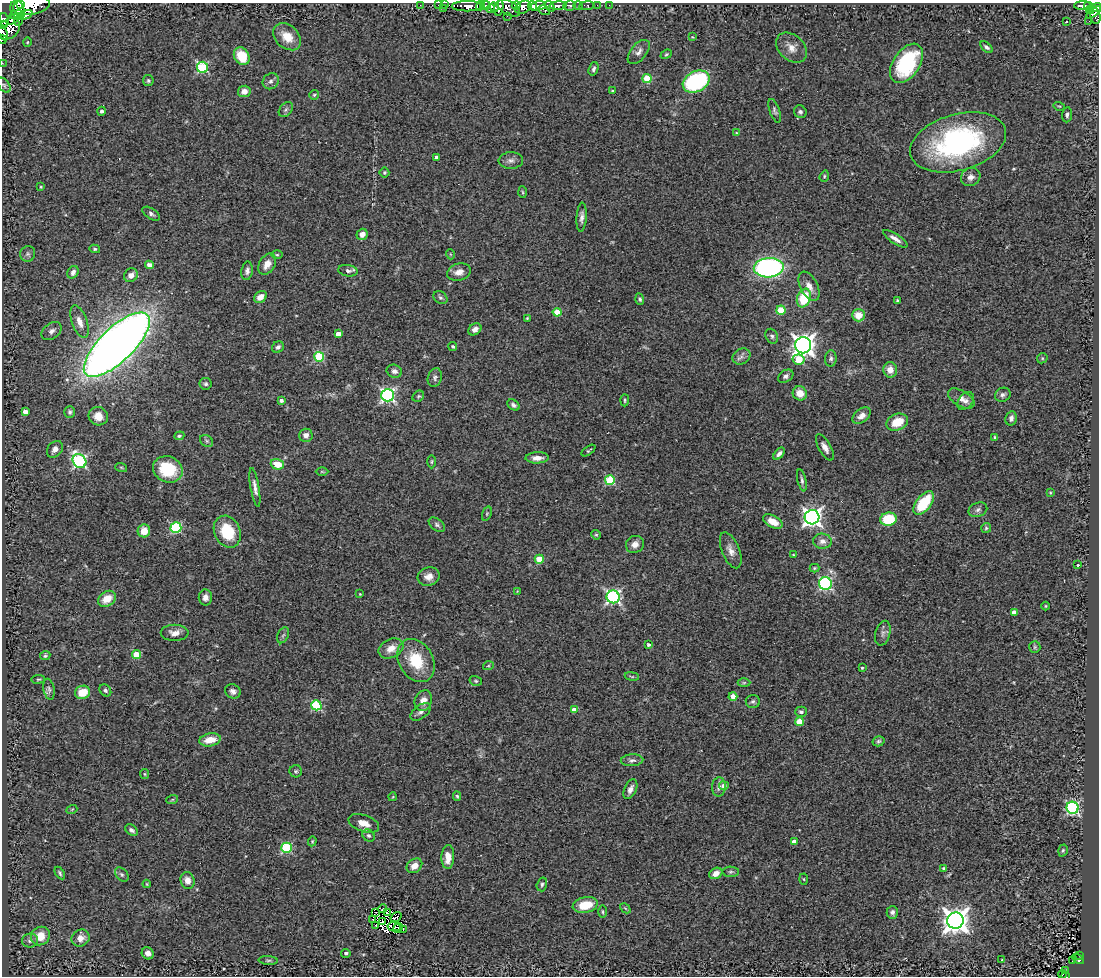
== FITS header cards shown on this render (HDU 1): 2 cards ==
NAXIS1  =                 1097
NAXIS2  =                  974

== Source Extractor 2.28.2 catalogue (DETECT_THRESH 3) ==
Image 1097 x 974 px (HDU 1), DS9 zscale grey, 1 PNG px = 1 image px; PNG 1101 x 978 px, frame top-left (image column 1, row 974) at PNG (2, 3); each listed source drawn as its Kron ellipse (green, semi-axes under 4 px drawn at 4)
Background 0.764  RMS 0.097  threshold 0.291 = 3 sigma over >= 5 px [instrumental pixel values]
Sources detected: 276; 4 with non-positive FLUX_AUTO (blend fragments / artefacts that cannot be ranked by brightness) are neither listed nor drawn; the other 272 listed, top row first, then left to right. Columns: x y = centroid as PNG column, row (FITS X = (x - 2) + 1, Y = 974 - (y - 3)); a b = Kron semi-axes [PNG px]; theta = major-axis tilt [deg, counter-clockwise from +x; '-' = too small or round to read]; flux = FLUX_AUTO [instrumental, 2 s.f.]
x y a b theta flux
21 5 3 2 - 680
31 5 18 9 10 2400
420 5 2 2 - 9
438 5 2 2 - 21
445 5 3 2 - 20
485 5 5 3 - 430
570 5 6 5 - 260
597 5 3 2 - 14
609 5 3 3 - 6.1
1083 5 8 3 2 140
467 6 15 5 0 1400
480 6 5 4 - 580
516 6 4 4 - 190
533 6 5 3 - 680
538 6 8 4 9 1700
550 6 6 4 -52 370
558 6 8 4 4 970
578 6 5 3 - 69
586 6 7 4 7 81
1088 6 4 3 - 110
494 7 4 4 - 250
523 7 9 6 25 880
443 8 3 2 - 8
491 8 4 3 - 220
499 8 8 4 79 410
509 8 12 7 -33 380
1096 8 6 4 10 170
17 10 9 6 -70 2200
544 10 6 4 -32 100
1090 10 4 2 - 62
1093 12 8 3 36 190
17 15 7 3 7 900
26 15 7 4 23 520
507 16 2 2 - 6.6
1095 16 8 5 -76 290
12 19 7 3 33 52
4 20 7 3 -78 260
19 20 5 3 - 220
1089 21 2 2 - 5.5
1067 22 3 3 - 13
2 24 3 2 - 69
9 29 12 9 34 820
3 33 8 3 -66 430
287 37 16 11 -42 110
692 37 4 3 - 5.5
2 40 4 2 - 180
27 42 4 4 - 6.6
986 47 7 4 -41 17
791 48 17 12 -43 66
639 52 14 8 50 36
666 54 6 4 23 9.3
242 56 9 7 -60 170
2 63 3 2 - 6.3
906 63 22 13 56 540
202 67 6 5 - 610
593 69 7 4 70 17
647 79 5 4 - 230
148 81 5 5 - 11
271 81 8 7 - 22
696 82 14 10 28 700
4 85 8 5 -55 12
244 91 6 5 - 45
612 91 4 3 - 5.9
314 95 5 5 - 8.5
1059 106 6 3 -17 6.5
286 110 8 6 49 15
101 111 4 4 - 17
775 111 12 5 -71 17
800 112 6 6 - 17
1067 115 7 5 85 19
736 133 3 3 - 6.6
958 142 49 28 16 1300
437 158 4 4 - 41
511 160 12 8 0 31
384 172 5 5 - 9.6
824 176 6 4 70 9.1
971 177 10 9 - 38
41 187 3 2 - 5.9
523 192 6 4 -87 7.7
151 214 10 5 -33 18
582 217 14 5 86 30
362 234 6 5 - 47
895 239 14 4 -33 36
95 249 5 4 - 11
28 254 8 7 - 19
450 254 5 3 - 5.4
277 255 6 4 0 8.8
267 264 11 8 59 61
149 265 4 4 - 44
769 268 15 9 3 1500
247 271 9 5 81 25
348 271 10 5 -10 21
73 272 7 5 59 27
459 272 12 8 16 52
131 275 7 6 - 43
809 286 16 8 -62 59
260 297 7 5 37 52
440 298 7 6 - 15
804 298 10 6 69 240
640 299 6 4 -71 11
897 300 3 3 - 7
781 310 4 4 - 270
557 312 4 4 - 120
858 315 6 6 - 98
527 318 3 3 - 6
80 322 17 7 -70 59
475 329 7 5 36 29
52 331 11 7 38 29
338 334 4 4 - 52
772 336 8 6 -63 16
117 345 43 17 44 9000
803 345 8 8 - 4600
278 347 6 5 - 18
453 347 4 4 - 9.5
319 357 5 5 - 340
741 357 9 7 32 27
831 358 8 5 85 18
1042 358 5 5 - 8.5
799 359 6 5 - 200
890 370 7 7 - 67
394 371 8 6 -23 27
786 376 8 6 33 21
435 378 9 7 74 19
206 384 6 6 - 15
800 393 7 7 - 84
388 395 6 6 - 1500
1003 395 8 6 26 19
418 396 6 5 - 10
961 399 15 7 -31 51
281 400 4 3 - 20
625 400 6 3 86 9.1
966 401 10 7 50 29
513 405 7 5 -35 17
25 412 4 4 - 53
70 412 6 5 - 14
98 416 10 9 - 75
861 416 10 6 36 37
1011 418 7 5 77 25
897 422 11 8 23 130
306 435 7 6 - 36
179 436 5 4 - 12
995 437 3 3 - 12
207 441 7 5 -36 14
825 447 14 6 -60 41
55 449 9 7 49 38
588 451 8 3 36 8.3
779 454 7 4 51 24
537 458 11 5 2 44
79 461 7 6 - 1000
432 462 7 3 89 8
277 464 7 5 -17 120
121 467 6 4 -19 8.9
168 469 15 13 -23 260
322 472 6 4 -1 8.4
610 480 5 5 - 420
802 480 11 4 -78 17
255 487 19 4 -80 34
1050 493 4 3 - 6.3
924 503 14 7 52 280
978 510 10 7 22 23
487 514 7 4 71 10
812 517 7 7 - 2900
888 519 8 6 8 230
773 522 10 6 -28 79
437 525 9 5 -37 17
176 528 5 5 - 620
986 528 5 5 - 9.6
144 531 6 6 - 86
227 532 16 12 -65 230
596 535 5 4 - 8.5
822 541 9 7 -5 38
635 544 9 8 - 45
731 550 19 8 -68 54
793 555 3 2 - 6.6
539 559 4 4 - 190
1078 565 3 3 - 6.7
814 568 5 4 - 7.4
429 576 11 9 16 48
825 583 6 6 - 790
517 591 4 3 - 5
360 594 3 2 - 4.9
205 597 8 6 -87 34
613 597 6 6 - 1400
107 599 9 7 36 100
1046 606 4 4 - 6
1014 613 4 4 - 52
175 633 14 8 -1 48
883 633 13 7 74 28
283 635 8 5 63 13
648 645 4 3 - 16
1035 647 6 5 - 10
391 648 13 9 25 71
137 655 4 4 - 220
45 656 5 4 - 12
416 660 23 17 -60 250
488 666 5 3 - 7.3
862 668 4 3 - 8.1
632 676 7 3 -9 7.9
38 679 7 4 8 11
476 681 6 5 - 10
744 683 6 4 1 9.1
49 689 11 5 -79 17
105 690 6 5 - 15
233 691 8 7 - 25
83 692 7 6 - 120
733 696 4 4 - 73
423 701 10 8 69 61
753 701 7 6 - 16
316 705 5 5 - 490
574 710 4 4 - 89
421 712 12 6 36 28
801 712 6 5 - 16
799 722 4 4 - 140
210 740 11 6 10 98
878 741 6 5 - 12
632 760 11 6 2 23
296 771 6 6 - 12
145 774 5 4 - 7.7
724 786 5 4 - 31
719 787 9 7 87 27
630 789 10 6 64 36
457 796 5 4 - 9.7
392 797 4 3 - 4.8
172 800 6 4 19 8.3
1073 808 6 6 - 1000
72 809 5 3 - 5.8
364 823 16 8 -19 67
131 830 7 5 -34 20
368 836 7 5 -42 18
312 841 5 4 - 7.1
794 842 4 4 - 50
287 848 5 5 - 540
1063 850 6 4 74 10
448 857 12 6 88 80
414 866 8 6 37 59
944 869 3 3 - 18
731 872 8 5 -2 14
60 873 7 4 -58 12
716 873 7 5 31 50
122 874 8 5 -50 15
804 879 5 3 - 6.1
187 880 8 7 - 55
147 884 4 4 - 5.9
542 884 7 5 74 14
585 905 13 7 12 150
625 908 6 4 -43 7.5
383 909 4 2 - 6.9
376 912 3 2 - 6.3
387 912 4 2 - 10
603 912 6 3 -89 7.8
892 912 6 6 - 19
396 917 6 2 34 8.8
373 919 3 2 - 19
955 920 8 8 - 7300
383 922 4 2 - 5.1
376 925 4 2 - 10
394 927 7 3 -11 8.9
398 928 5 2 - 8.9
403 929 2 2 - 11
40 936 10 9 - 100
81 938 9 8 - 57
30 940 8 7 - 23
148 953 6 5 - 30
346 953 5 4 - 14
1080 955 3 2 - 12
1078 959 6 4 -31 48
268 960 10 4 -4 13
1002 960 4 2 - 4.8
1073 961 3 2 - 5
1066 971 3 2 - 11
1062 974 4 2 - 13
1066 975 3 2 - 15
At the frame edge (FLAGS 8, measured only in part): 9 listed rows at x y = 31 5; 1096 8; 2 24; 3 33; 2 40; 2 63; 4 85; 1062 974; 1066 975
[4 non-positive-flux detections neither listed nor drawn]